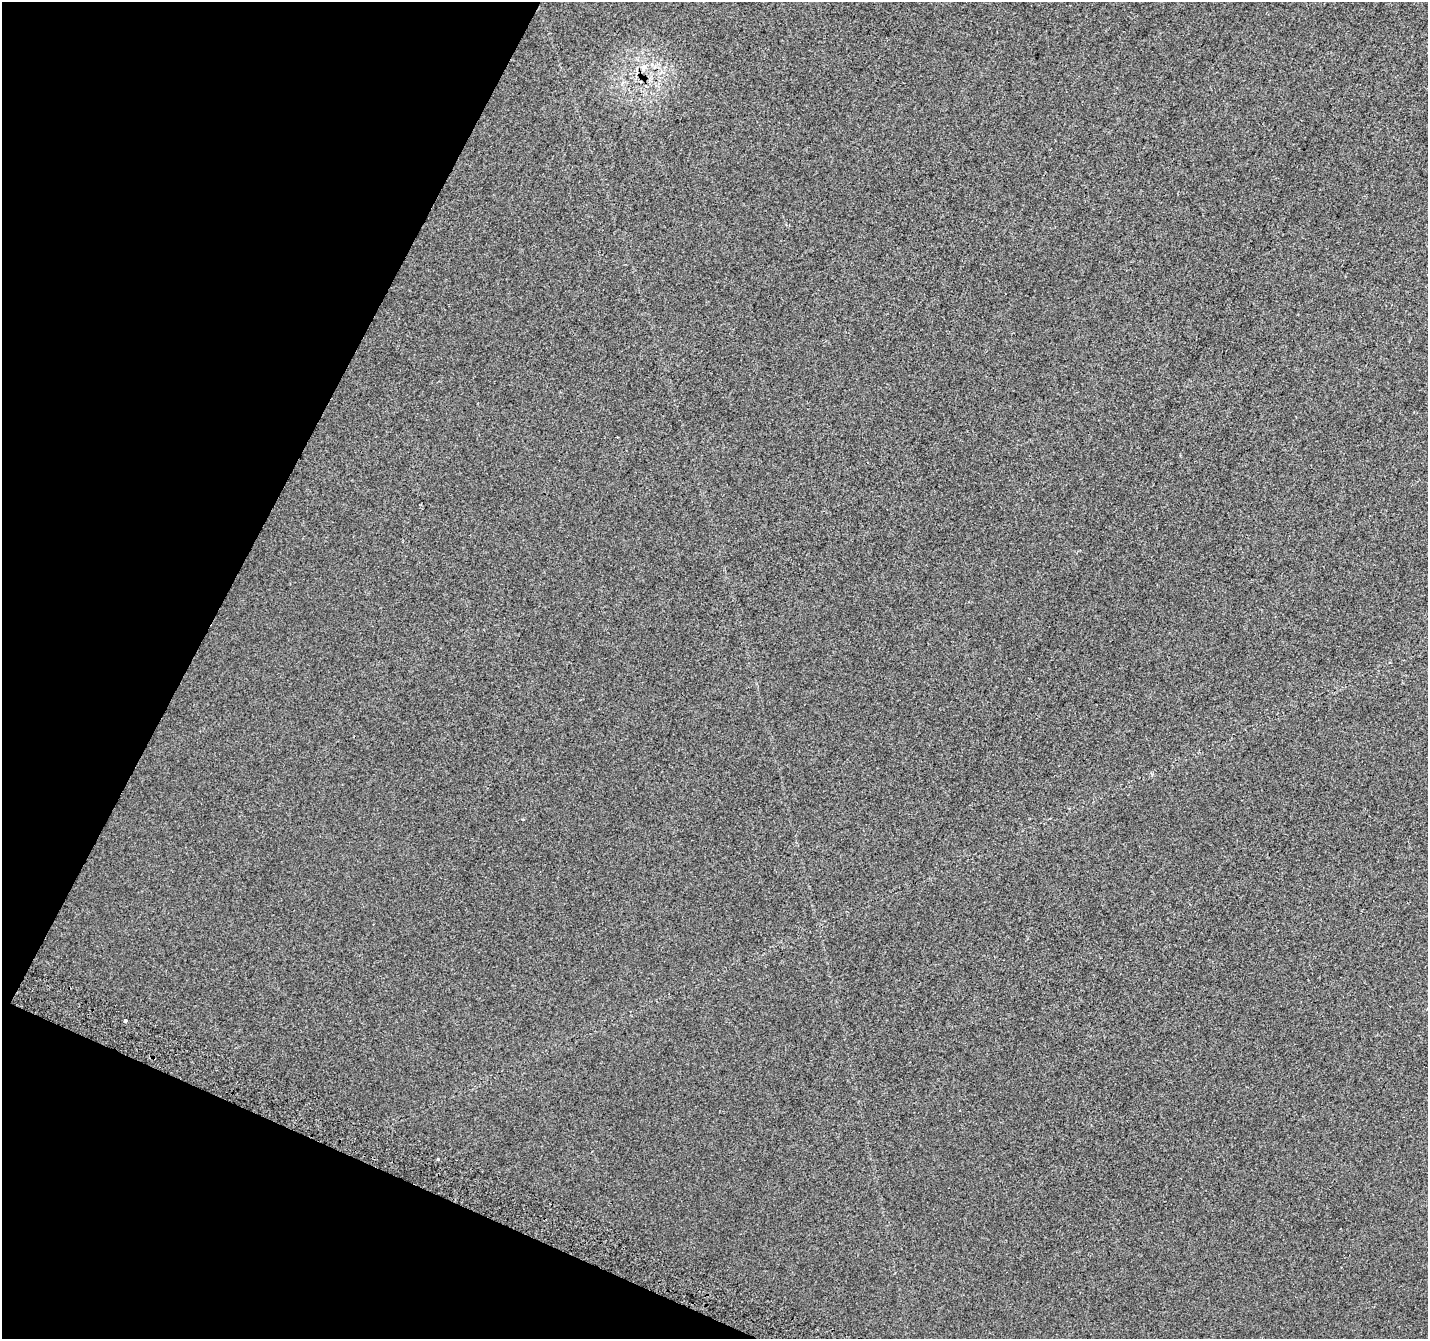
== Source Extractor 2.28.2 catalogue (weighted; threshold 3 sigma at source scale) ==
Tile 9 of 4 x 4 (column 1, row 3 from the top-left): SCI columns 27-1452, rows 1644-2980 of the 5751 x 5894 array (HDU 1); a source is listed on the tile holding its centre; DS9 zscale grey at full resolution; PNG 1430 x 1341 px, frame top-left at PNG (2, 2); no overlay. Shown black and unused: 21% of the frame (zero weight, under 2 of 3 exposures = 2% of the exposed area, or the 3 px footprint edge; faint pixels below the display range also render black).
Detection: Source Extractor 2.28.2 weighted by HDU 2 'WHT'; one run over the whole footprint, this tile lists its part. Background 0.00195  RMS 0.0072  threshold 0.0326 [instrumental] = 3 sigma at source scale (4.5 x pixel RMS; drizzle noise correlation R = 1.50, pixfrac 1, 0.0396/0.0396 arcsec/px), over >= 5 px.
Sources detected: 4; all 4 listed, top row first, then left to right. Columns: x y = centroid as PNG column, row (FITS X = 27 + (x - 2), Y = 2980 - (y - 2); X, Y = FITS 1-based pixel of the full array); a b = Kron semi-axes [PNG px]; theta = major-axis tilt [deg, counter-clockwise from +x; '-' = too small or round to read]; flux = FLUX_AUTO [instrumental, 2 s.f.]
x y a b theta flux
644 67 9 7 48 3.4
125 1020 3 3 - 5
960 1110 3 2 - 0.56
438 1159 3 3 - 1.5